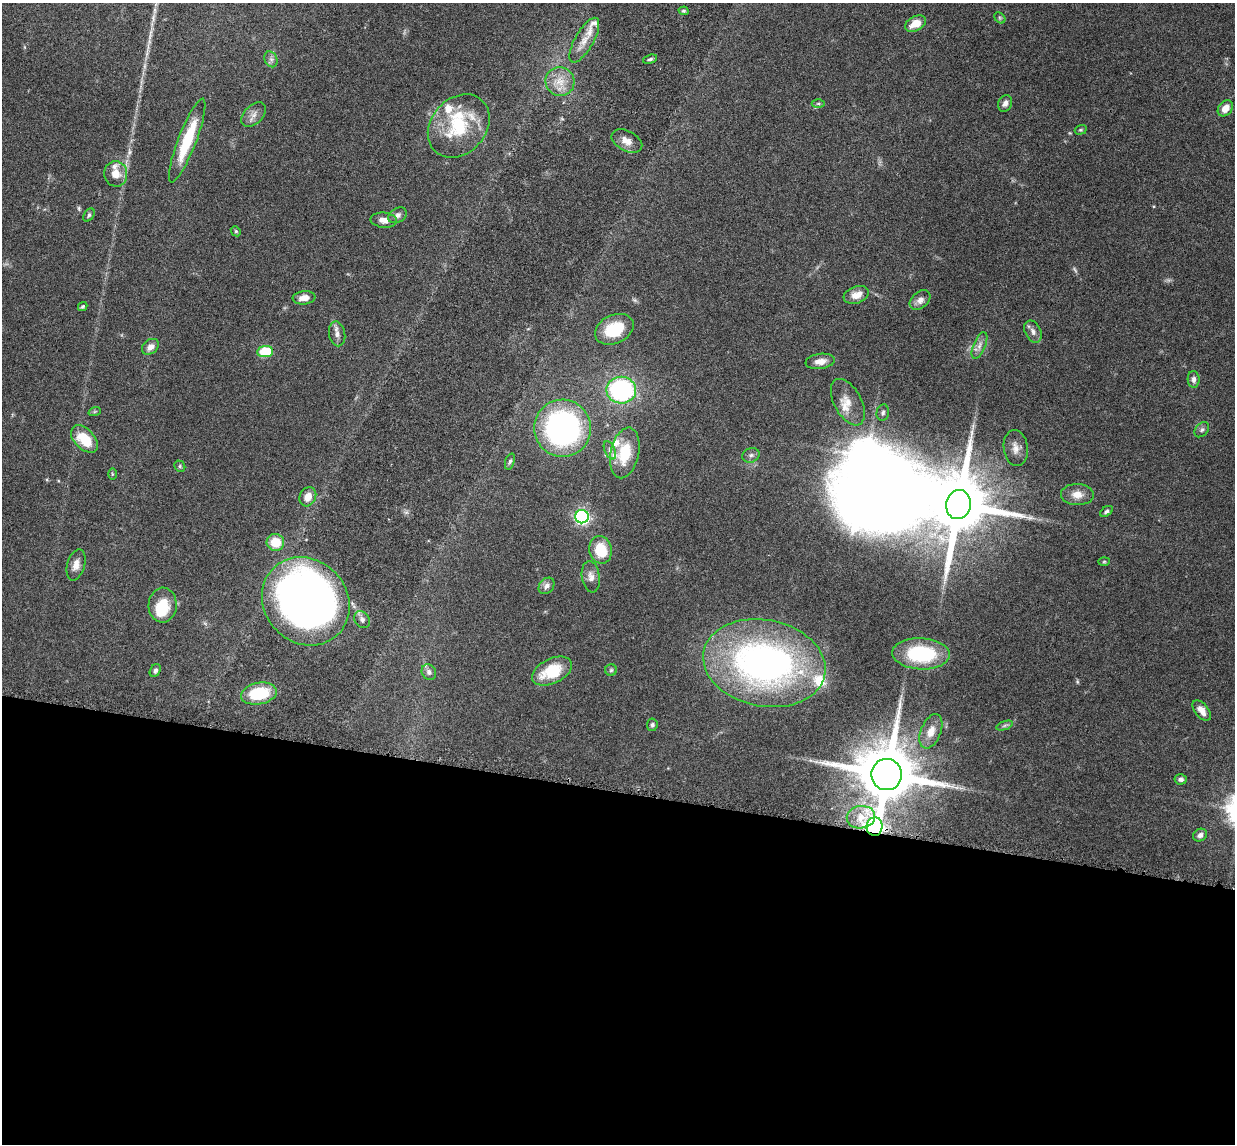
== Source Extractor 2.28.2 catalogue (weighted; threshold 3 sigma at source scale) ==
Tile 14 of 4 x 4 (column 2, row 4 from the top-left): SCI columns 1324-2556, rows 155-1296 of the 5085 x 5014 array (HDU 1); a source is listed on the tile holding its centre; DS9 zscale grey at full resolution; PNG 1237 x 1146 px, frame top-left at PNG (2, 3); each listed source drawn as its Kron ellipse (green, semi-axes under 4 px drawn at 4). Shown black and unused: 31% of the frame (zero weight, under 3 of 6 exposures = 3% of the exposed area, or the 3 px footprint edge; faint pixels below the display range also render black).
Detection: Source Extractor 2.28.2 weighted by HDU 2 'WHT'; one run over the whole footprint, this tile lists its part. Background 0.0461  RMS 0.0033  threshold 0.0133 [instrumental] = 3 sigma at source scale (4.09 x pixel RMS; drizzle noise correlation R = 1.36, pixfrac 0.8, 0.05/0.05 arcsec/px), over >= 5 px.
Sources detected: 91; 2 too faint to see at this stretch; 2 inside a brighter object's white glare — neither listed nor drawn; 11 inside a brighter listed object's ellipse — not listed separately; the other 76 listed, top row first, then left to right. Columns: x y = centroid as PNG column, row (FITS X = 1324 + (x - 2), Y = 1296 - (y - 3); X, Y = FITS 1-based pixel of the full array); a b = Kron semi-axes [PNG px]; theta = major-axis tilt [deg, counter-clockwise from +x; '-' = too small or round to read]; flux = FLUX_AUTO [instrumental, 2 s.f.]
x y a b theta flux
684 11 5 4 - 0.5
1000 18 6 4 -46 0.52
915 24 11 7 28 4.1
584 40 25 9 60 4.2
271 59 8 6 -68 1
650 59 7 4 18 0.57
560 82 15 14 - 4.6
818 103 6 4 0 0.47
1005 103 8 6 64 1.4
1225 108 9 6 51 3.1
254 114 15 9 45 2.1
459 126 35 27 48 19
1081 130 6 4 18 0.4
187 140 45 9 69 15
627 141 16 10 -27 2.9
116 174 13 11 -77 4.2
89 215 7 5 56 0.57
398 215 10 7 30 1.3
384 220 13 7 -5 2.5
236 231 5 4 - 0.42
856 295 13 8 20 3
304 298 11 6 6 2.2
920 300 12 8 42 1.8
83 306 5 4 - 0.4
614 329 20 14 25 11
1033 332 12 8 -65 1.7
337 334 12 8 -79 1.6
979 345 14 6 67 1.6
150 347 9 7 37 2
265 352 8 5 5 17
820 361 15 7 8 2.6
1194 379 8 6 -87 1.1
621 390 15 13 -2 47
848 402 25 13 -61 4.2
95 411 6 4 19 0.39
883 412 8 6 78 0.77
563 428 28 28 - 74
1202 430 8 6 50 0.82
84 439 16 10 -46 8.9
1016 448 18 12 -83 2.9
610 450 9 5 -65 0.96
625 453 26 14 78 10
751 455 9 7 23 1
510 461 8 4 70 0.6
180 466 6 5 - 0.48
112 474 5 3 - 0.35
1077 495 16 10 -2 3.1
308 497 10 8 62 3.3
958 504 14 12 78 3100
1106 511 7 4 35 0.69
582 517 7 6 - 61
275 542 9 8 - 6.5
601 550 14 11 -78 9.1
1104 562 6 4 2 0.35
76 565 16 8 74 2.4
591 577 16 9 -82 2.3
546 586 9 7 49 1.4
306 601 46 41 -46 230
163 605 17 14 87 8.1
362 620 9 7 -53 1.2
921 654 29 15 -3 23
764 663 62 43 -11 130
611 670 6 5 - 0.54
155 671 7 5 61 0.76
552 671 21 12 26 12
429 672 8 7 - 1.1
259 694 18 11 11 15
1202 710 12 6 -52 2.5
652 725 6 5 - 0.73
1004 725 8 4 19 0.59
931 731 18 10 68 3.5
887 774 15 15 - 3000
1181 779 6 5 - 0.94
861 817 14 11 10 3.6
875 827 9 8 - 140
1200 835 7 6 - 1.3
Overlapping masked pixels (flux is a lower limit): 1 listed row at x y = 875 827